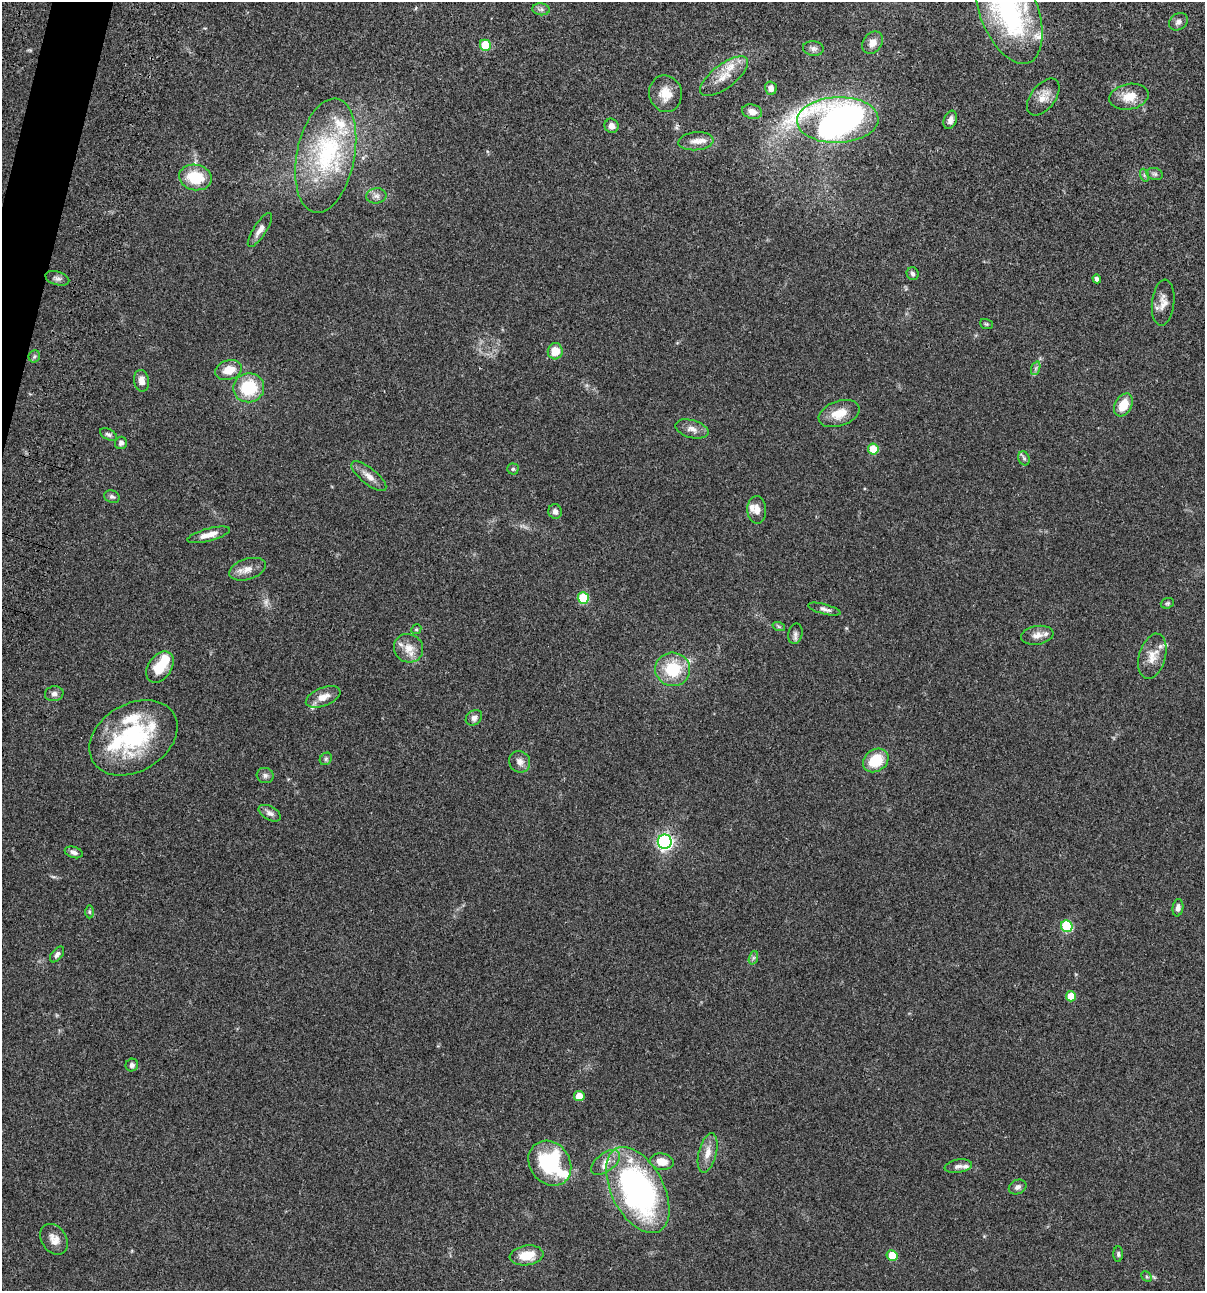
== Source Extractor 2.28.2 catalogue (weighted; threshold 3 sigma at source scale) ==
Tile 11 of 4 x 4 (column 3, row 3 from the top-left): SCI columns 2641-3843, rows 1408-2696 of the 5405 x 5390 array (HDU 1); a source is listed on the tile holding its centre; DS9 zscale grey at full resolution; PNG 1207 x 1293 px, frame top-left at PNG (2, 2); each listed source drawn as its Kron ellipse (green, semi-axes under 4 px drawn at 4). Shown black and unused: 1% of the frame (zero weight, under 3 of 4 exposures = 9% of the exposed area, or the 3 px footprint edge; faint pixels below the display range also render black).
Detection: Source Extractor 2.28.2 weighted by HDU 2 'WHT'; one run over the whole footprint, this tile lists its part. Background 0.0467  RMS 0.0052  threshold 0.0236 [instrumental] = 3 sigma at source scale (4.5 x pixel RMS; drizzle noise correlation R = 1.50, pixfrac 1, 0.05/0.05 arcsec/px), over >= 5 px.
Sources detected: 106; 1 too faint to see at this stretch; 3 inside a brighter object's white glare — neither listed nor drawn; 13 inside a brighter listed object's ellipse — not listed separately; the other 89 listed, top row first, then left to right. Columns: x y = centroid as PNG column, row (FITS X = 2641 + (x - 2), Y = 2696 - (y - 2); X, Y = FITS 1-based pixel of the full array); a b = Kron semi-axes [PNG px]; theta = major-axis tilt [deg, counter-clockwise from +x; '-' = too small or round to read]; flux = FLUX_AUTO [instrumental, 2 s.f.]
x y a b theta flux
541 9 9 6 -7 1.5
1009 12 54 29 -69 77
1178 22 10 8 38 2
872 43 12 9 54 3.8
485 45 5 5 - 16
813 48 10 7 -8 1.9
724 76 29 12 37 8.5
771 88 7 6 - 2.7
665 94 18 16 -78 8.1
1043 97 21 12 52 5.6
1129 97 20 12 11 8.2
752 112 10 7 -15 4.1
838 120 41 23 2 200
950 120 9 6 69 2.4
612 126 7 7 - 2.8
696 141 17 9 5 3.9
326 156 58 29 79 51
1155 174 8 6 -15 1.2
1144 175 6 4 -72 0.82
195 177 16 12 -10 17
376 196 10 7 6 2.3
260 230 20 6 57 3.4
913 274 6 6 - 1.3
57 278 12 6 -17 1.8
1097 279 4 4 - 1.7
1163 303 23 11 84 4.9
986 324 6 5 - 0.7
555 351 8 7 - 7.1
34 356 6 5 - 0.96
1036 368 7 4 71 1.1
229 370 13 9 18 7.5
141 381 11 7 -80 3
249 388 15 14 - 21
1123 405 12 8 60 9.8
839 414 21 12 20 8.3
692 429 17 8 -16 3.6
108 434 9 5 -27 1.2
121 443 6 6 - 1.7
873 449 5 5 - 10
1024 458 7 5 -68 1.1
513 469 5 5 - 0.76
369 476 21 8 -39 4.1
112 497 8 6 -22 1.2
757 510 14 9 -88 4.4
555 511 7 6 - 2.1
209 535 22 6 15 4.7
247 569 19 10 17 4.8
583 598 6 5 - 24
1167 603 7 5 20 0.82
824 609 17 5 -15 2.1
779 627 6 4 -20 0.73
416 629 5 4 - 0.69
795 634 10 7 78 1.7
1037 635 16 9 9 3.7
408 648 15 14 - 6.4
1152 656 23 13 74 6.9
160 667 17 11 55 12
673 669 17 16 - 19
54 694 9 7 10 2
323 697 18 9 22 5.2
474 718 9 7 41 2.2
133 738 47 33 31 49
326 759 7 5 46 0.92
876 760 14 10 36 14
520 762 11 10 - 3
265 775 8 7 - 1.6
270 813 12 7 -29 2.2
665 842 7 7 - 140
74 852 9 5 -16 1.9
1178 908 8 5 82 1.9
89 912 6 4 -89 0.79
1067 926 6 5 - 31
57 954 9 5 51 1.5
753 958 7 4 71 1
1071 996 5 5 - 8.5
132 1065 6 6 - 1.6
579 1096 5 5 - 5.8
708 1153 20 9 76 5.3
606 1162 16 9 37 4.4
662 1162 12 8 -9 6.2
550 1163 24 20 -53 42
958 1166 14 6 9 2.1
1018 1187 9 7 23 1.8
638 1190 47 26 -62 130
54 1239 16 12 -55 4.5
1118 1254 7 4 -89 0.95
527 1255 17 10 8 9.8
892 1256 5 5 - 9.9
1147 1277 6 4 -44 0.77
Isophote crosses this tile's border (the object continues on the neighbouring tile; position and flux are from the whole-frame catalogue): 1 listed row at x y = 1009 12